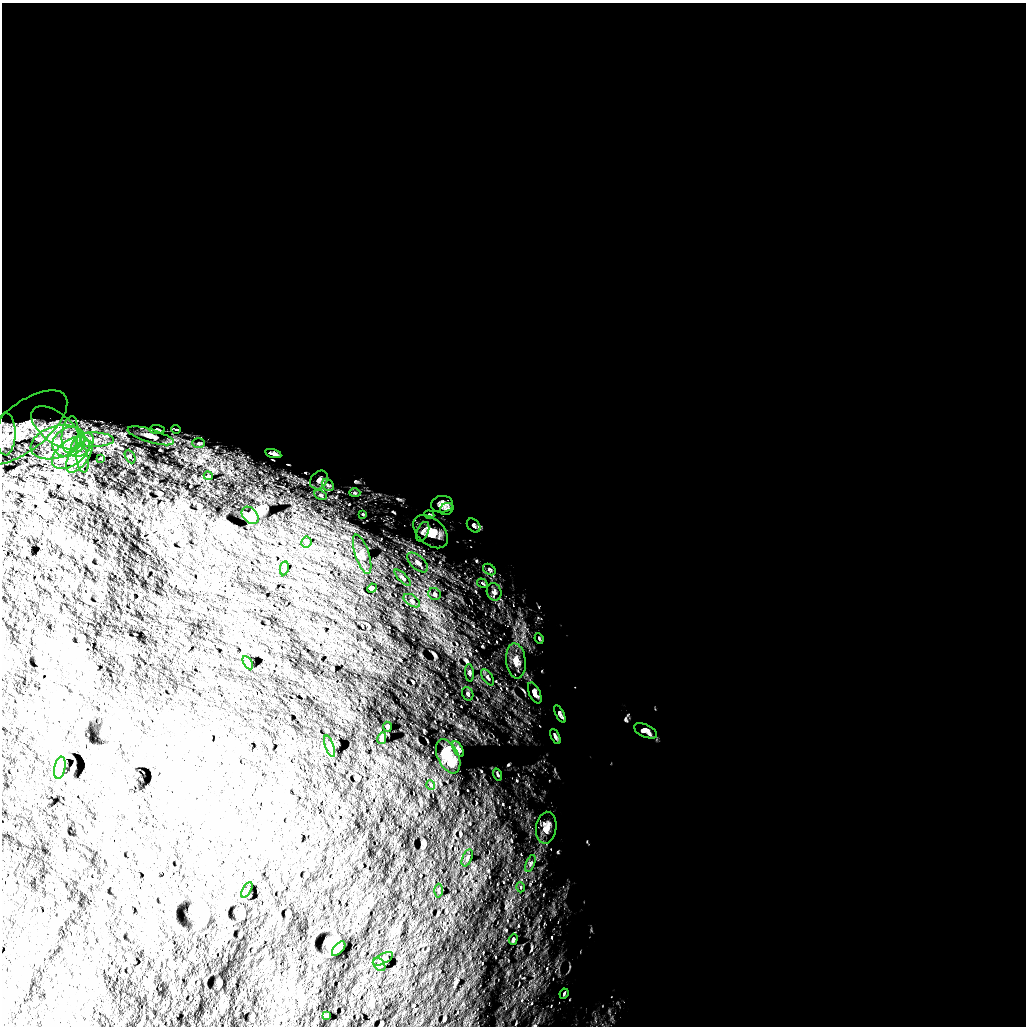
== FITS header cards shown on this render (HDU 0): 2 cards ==
NAXIS1  =                 1024 /
NAXIS2  =                 1024 /

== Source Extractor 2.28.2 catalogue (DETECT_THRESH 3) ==
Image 1024 x 1024 px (HDU 0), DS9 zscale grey, 1 PNG px = 1 image px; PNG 1028 x 1028 px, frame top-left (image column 1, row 1024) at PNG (2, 3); each listed source drawn as its Kron ellipse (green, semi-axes under 4 px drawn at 4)
Background 5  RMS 710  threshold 2140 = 3 sigma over >= 5 px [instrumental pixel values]
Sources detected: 72; all 72 listed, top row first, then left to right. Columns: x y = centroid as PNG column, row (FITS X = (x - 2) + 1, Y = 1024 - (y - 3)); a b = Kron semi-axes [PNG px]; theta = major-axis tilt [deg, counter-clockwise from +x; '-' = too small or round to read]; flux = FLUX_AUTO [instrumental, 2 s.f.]
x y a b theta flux
23 427 52 23 38 2.2e+06
56 428 29 15 -38 1.6e+06
157 429 8 3 -4 7.1e+04
176 429 5 3 - 4.0e+04
6 434 21 9 88 5.6e+05
70 435 18 8 84 7.0e+05
151 436 24 6 -16 3.6e+05
94 440 20 7 -1 6.3e+05
56 442 26 16 18 1.8e+06
69 442 17 14 31 1.1e+06
198 443 6 5 - 7.7e+04
82 445 14 9 48 6.2e+05
71 453 22 12 36 1.1e+06
273 453 8 3 -14 1.2e+05
79 456 18 9 54 6.5e+05
130 456 7 4 -64 8.9e+04
101 458 4 3 - 4.4e+04
83 459 13 6 -83 2.6e+05
208 476 4 3 - 4.9e+04
319 480 10 8 54 2.0e+05
328 485 6 5 - 1.1e+05
355 493 6 4 -1 6.7e+04
320 495 7 4 -25 7.4e+04
442 504 11 8 5 3.0e+05
447 509 7 5 31 9.7e+04
363 514 3 3 - 3.1e+04
250 515 10 7 -46 1.6e+05
429 515 5 4 - 5.7e+04
474 525 8 5 -48 1.2e+05
423 532 10 5 66 1.4e+05
431 532 20 13 -42 6.3e+05
306 542 5 5 - 7.3e+04
362 554 20 7 -72 3.4e+05
418 562 13 6 -43 2.2e+05
284 568 7 4 79 7.5e+04
489 569 7 5 -36 7.9e+04
403 578 11 3 -45 6.9e+04
482 583 5 3 - 4.8e+04
372 588 5 4 - 4.4e+04
494 592 9 7 -68 1.6e+05
435 594 6 6 - 9.8e+04
412 601 9 5 -33 1.2e+05
539 638 5 3 - 5.6e+04
516 661 18 9 -84 4.7e+05
248 663 7 4 -58 9.7e+04
470 673 9 3 -85 6.8e+04
488 677 9 5 -57 1.2e+05
535 693 11 5 -66 2.0e+05
468 694 7 5 -66 9.1e+04
560 714 9 4 -62 1.0e+05
387 727 5 2 - 5.1e+04
646 731 12 6 -24 2.3e+05
555 737 8 4 -63 1.0e+05
382 738 6 4 77 1.2e+05
329 746 11 4 -70 9.6e+04
458 749 9 4 -60 1.3e+05
448 756 18 10 -65 8.8e+05
60 768 11 5 79 1.4e+05
498 775 6 3 -71 5.0e+04
431 785 5 3 - 4.1e+04
546 828 16 10 81 4.2e+05
467 858 9 4 67 9.8e+04
530 863 9 3 69 7.1e+04
520 887 5 3 - 4.3e+04
247 890 8 3 61 5.4e+04
438 891 7 3 -89 5.9e+04
513 939 5 4 - 5.7e+04
339 949 9 4 49 8.4e+04
383 959 11 5 27 1.2e+05
379 965 7 5 -52 8.6e+04
564 994 5 3 - 6.1e+04
326 1016 3 3 - 4.9e+04
At the frame edge (FLAGS 8, measured only in part): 1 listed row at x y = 6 434